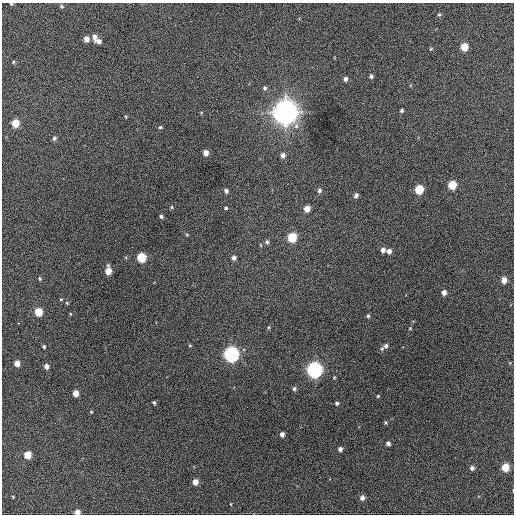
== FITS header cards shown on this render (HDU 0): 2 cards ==
NAXIS1  =                  512 / Axis length
NAXIS2  =                  512 / Axis length

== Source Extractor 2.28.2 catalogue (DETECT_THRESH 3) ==
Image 512 x 512 px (HDU 0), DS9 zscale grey, 1 PNG px = 1 image px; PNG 516 x 516 px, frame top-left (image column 1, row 512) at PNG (2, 3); no overlay
Background 523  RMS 22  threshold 65.6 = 3 sigma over >= 5 px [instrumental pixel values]
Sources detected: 75; all 75 listed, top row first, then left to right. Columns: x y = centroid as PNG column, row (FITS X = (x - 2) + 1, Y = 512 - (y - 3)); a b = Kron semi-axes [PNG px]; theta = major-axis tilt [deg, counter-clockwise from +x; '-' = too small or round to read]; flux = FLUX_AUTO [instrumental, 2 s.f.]
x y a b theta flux
11 4 4 3 - 1.4e+03
62 6 6 4 -23 2.1e+03
439 14 5 4 - 1.9e+03
94 37 8 6 -77 7.4e+03
86 39 5 5 - 9.6e+03
99 41 7 5 8 5.9e+03
464 47 5 5 - 2.7e+04
431 49 5 4 - 1.6e+03
13 62 4 4 - 1.5e+03
371 76 5 4 - 2.8e+03
345 79 5 4 - 4.1e+03
265 88 6 5 - 2.8e+03
402 110 4 3 - 2.5e+03
285 112 9 9 - 2.0e+06
126 117 5 3 - 1.3e+03
15 123 5 5 - 2.8e+04
160 127 5 4 - 2.0e+03
54 138 5 5 - 3.2e+03
290 143 3 2 - 2.3e+03
206 153 5 4 - 1.0e+04
283 155 6 5 - 5.9e+03
452 185 6 5 - 3.9e+04
419 189 6 5 - 5.4e+04
319 190 5 5 - 3.5e+03
226 191 5 4 - 3.8e+03
356 195 6 5 - 4.2e+03
171 207 5 4 - 1.6e+03
226 208 3 3 - 1.6e+03
307 209 5 5 - 1.4e+04
161 216 4 3 - 2.6e+03
187 235 5 3 - 1.3e+03
292 237 6 5 - 5.7e+04
267 242 6 5 - 3.0e+03
261 245 5 3 - 1.2e+03
383 250 5 5 - 5.7e+03
389 251 5 5 - 6.0e+03
141 257 6 5 - 6.0e+04
234 258 5 5 - 4.7e+03
108 271 7 5 -90 1.8e+04
40 278 5 4 - 1.8e+03
504 280 5 5 - 1.2e+04
444 292 4 4 - 7.3e+03
61 299 5 3 - 1.2e+03
67 303 5 4 - 1.4e+03
38 312 5 5 - 3.2e+04
70 314 5 3 - 1.2e+03
368 316 5 4 - 2.4e+03
18 323 2 2 - 5.5e+03
269 327 5 3 - 1.5e+03
410 328 4 3 - 1.1e+03
190 345 5 3 - 1.3e+03
44 346 4 4 - 2.2e+03
386 346 8 6 38 5.0e+03
231 354 7 6 - 4.7e+05
17 363 5 4 - 1.0e+04
46 366 5 4 - 5.7e+03
314 370 7 6 - 5.4e+05
294 389 5 5 - 3.1e+03
75 393 5 4 - 1.2e+04
378 396 4 3 - 1.4e+03
154 402 4 3 - 2.2e+03
337 403 4 4 - 2.7e+03
91 412 4 3 - 1.3e+03
386 422 5 4 - 1.6e+03
282 434 4 4 - 6.1e+03
388 443 4 4 - 4.3e+03
340 449 4 4 - 5.1e+03
27 455 5 5 - 2.5e+04
505 467 5 5 - 3.0e+04
472 468 5 5 - 4.4e+03
195 482 5 5 - 1.0e+04
13 497 4 2 - 1.0e+03
362 498 5 5 - 5.9e+03
231 504 4 3 - 1.0e+03
77 512 5 4 - 1.0e+04
At the frame edge (FLAGS 8, measured only in part): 2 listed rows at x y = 11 4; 77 512